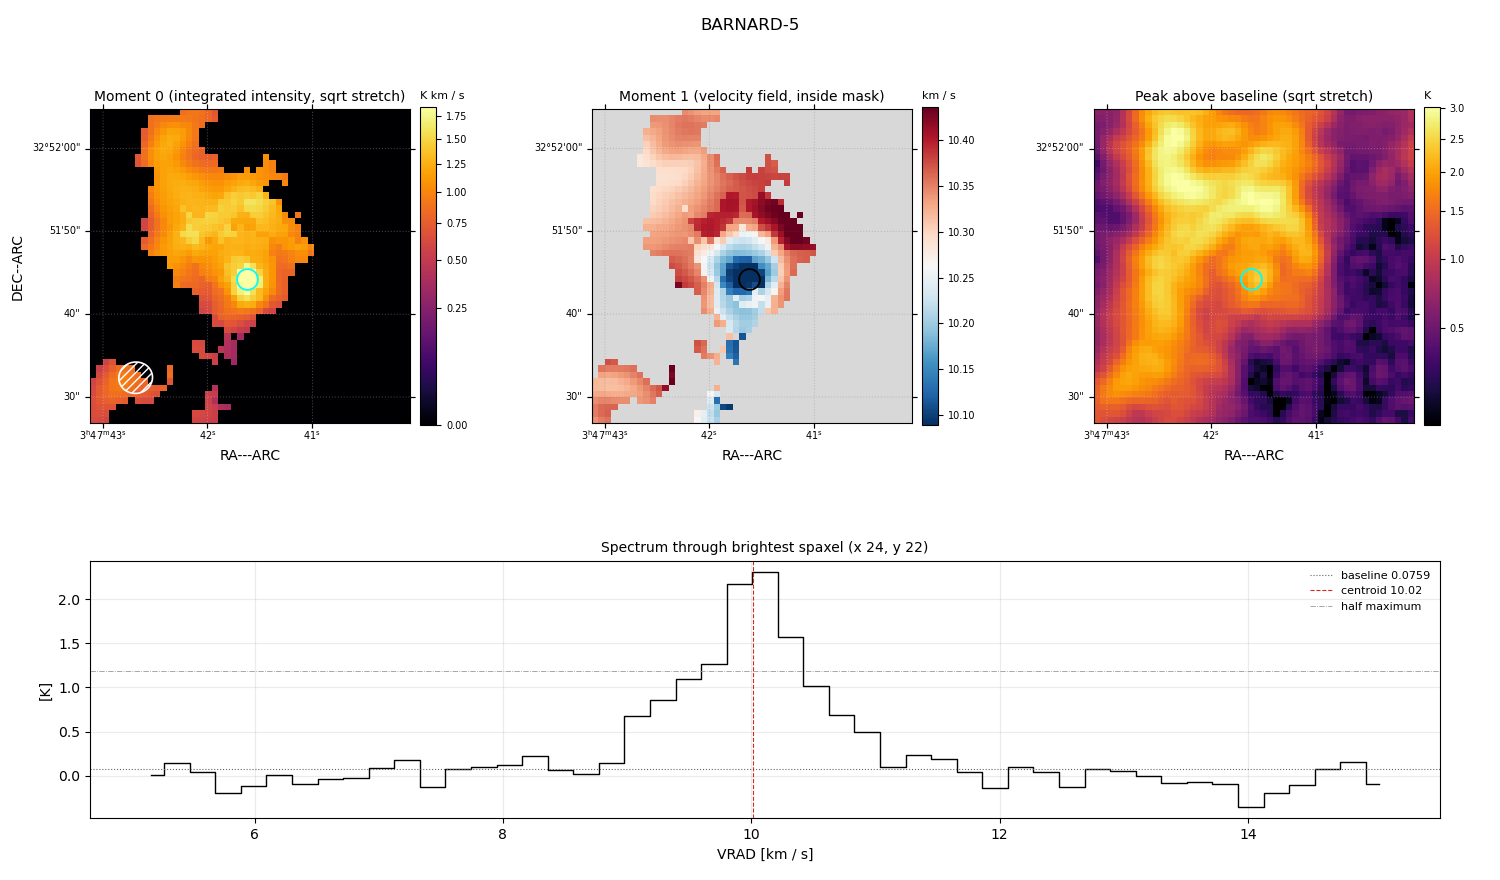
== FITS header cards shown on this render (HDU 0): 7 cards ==
OBJECT  = 'BARNARD-5'
BUNIT   = 'K       '           / Brightness (pixel) unit
CTYPE1  = 'RA---ARC'           / Right ascension, zenithal/azimuthal equidistant
CTYPE2  = 'DEC--ARC'           / Declination, zenithal/azimuthal equidistant pro
CTYPE3  = 'VRAD'               / Radio velocity (linear)
NAXIS3  =                   49
CUNIT3  = 'km s-1  '           / Units of coordinate increment and value

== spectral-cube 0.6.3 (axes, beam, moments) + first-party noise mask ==
SpectralCube HDU 0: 49 channels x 49 x 50 spaxels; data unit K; figure title: BARNARD-5
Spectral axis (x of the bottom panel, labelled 'VRAD [km / s]'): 5.17 .. 15.05 km / s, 49 channels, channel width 0.206 km / s
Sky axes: RA---ARC/DEC--ARC; field 0.644' x 0.631' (0.77 arcsec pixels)
Beam (drawn as the hatched ellipse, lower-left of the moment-0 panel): BMAJ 4.08 arcsec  BMIN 3.79 arcsec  BPA -81.4 deg
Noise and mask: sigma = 0.15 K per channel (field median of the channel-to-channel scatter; agrees with the line-free scatter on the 1584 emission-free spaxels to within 13%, no correlation factor applied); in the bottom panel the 42 channels outside the line scatter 0.15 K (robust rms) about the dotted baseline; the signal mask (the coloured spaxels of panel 2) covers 28% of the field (7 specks smaller than half a beam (14.7 px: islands under 15 px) dropped from it)
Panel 1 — Moment 0 (line voxels x channel width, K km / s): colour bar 0 .. 1.85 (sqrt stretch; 0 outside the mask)
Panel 2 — Moment 1 (intensity-weighted velocity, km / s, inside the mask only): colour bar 10.088 .. 10.437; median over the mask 10.333
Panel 3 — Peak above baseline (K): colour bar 0.242 .. 3.03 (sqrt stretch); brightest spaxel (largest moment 0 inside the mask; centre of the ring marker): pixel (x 24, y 22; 0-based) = FK5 03h47m41.6s +32d51m44s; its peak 2.23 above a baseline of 0.0759
Panel 4 — spectrum at that spaxel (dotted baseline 0.0759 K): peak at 10.11 km / s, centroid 10.02 km / s (red dashed line; intensity-weighted over the run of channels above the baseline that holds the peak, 8.77 .. 11.66 km / s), W50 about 0.8 km / s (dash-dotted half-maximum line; edge to edge of the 4 channels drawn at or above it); detected line 9.18 .. 10.63 km / s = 7 of 49 channels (14%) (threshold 4 sigma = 0.62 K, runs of >= 3 channels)